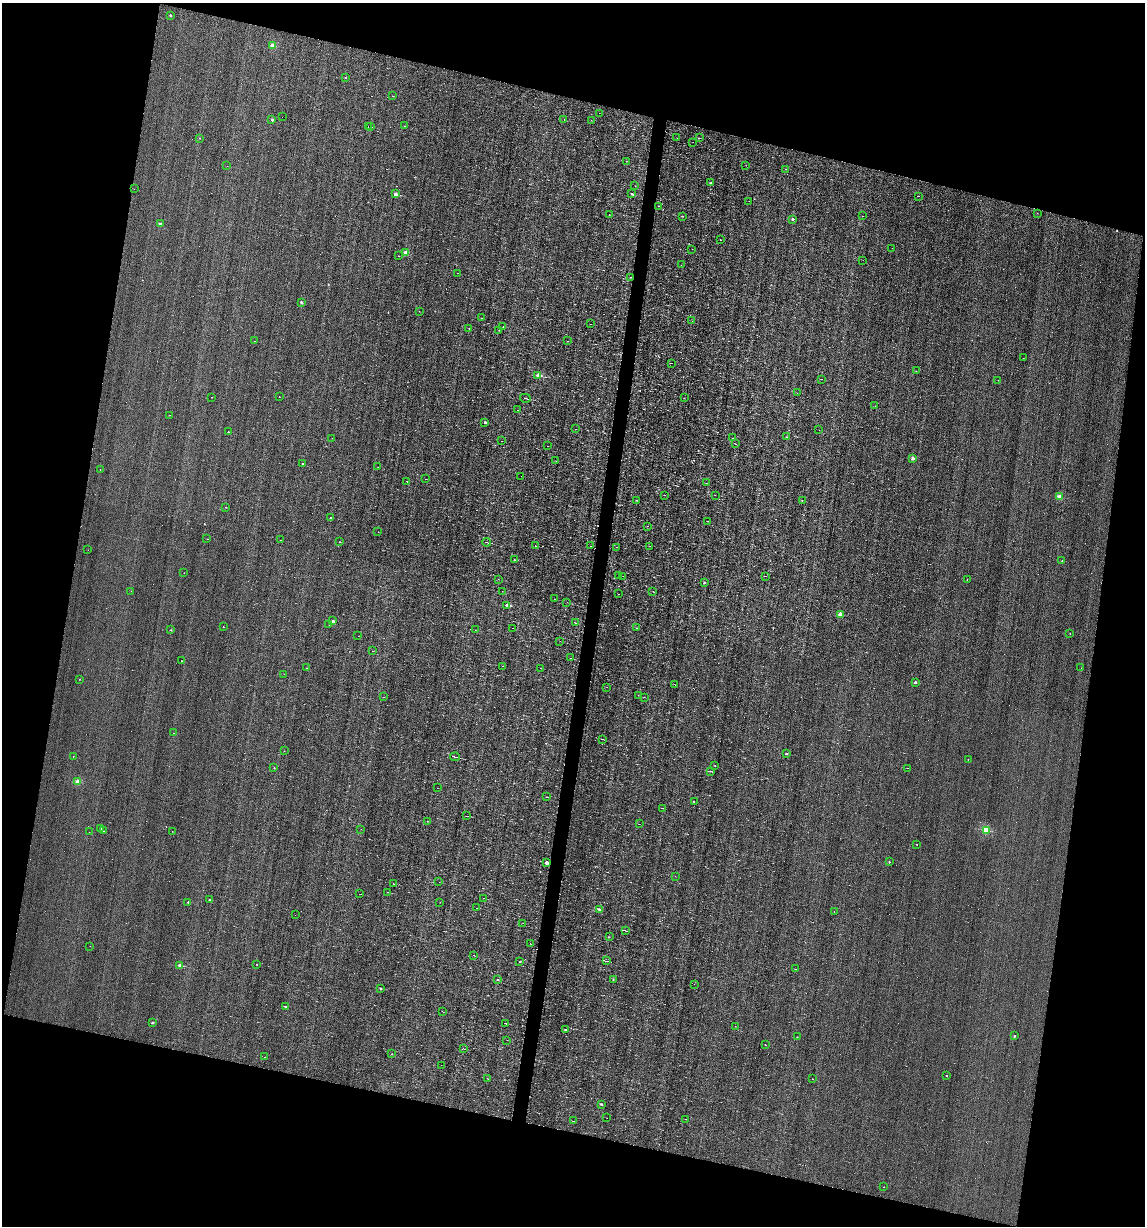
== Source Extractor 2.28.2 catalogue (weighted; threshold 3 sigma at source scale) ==
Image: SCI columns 116-4686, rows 1-4895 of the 4919 x 4895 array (HDU 1 of 3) = the unmasked area's bounding box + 8 px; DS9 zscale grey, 4 x 4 block average (1 PNG px = mean of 4 x 4 image px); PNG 1147 x 1228 px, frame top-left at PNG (2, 3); each listed source drawn as its Kron ellipse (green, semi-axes under 4 px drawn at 4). Shown black and unused: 27% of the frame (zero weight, under 5 of 9 exposures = <1% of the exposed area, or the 3 px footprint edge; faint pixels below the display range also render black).
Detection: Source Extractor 2.28.2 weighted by HDU 2 'WHT'. Background 0.0012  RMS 0.038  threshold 0.157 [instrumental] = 3 sigma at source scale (4.09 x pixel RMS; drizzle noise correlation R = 1.36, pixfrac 0.8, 0.05/0.05 arcsec/px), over >= 5 px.
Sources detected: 314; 13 too faint to see at this stretch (4 x 4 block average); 73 cosmic-ray / hot-pixel residue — neither listed nor drawn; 1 coinciding with a brighter row at this scale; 1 inside a brighter listed object's ellipse — not listed separately; the other 226 listed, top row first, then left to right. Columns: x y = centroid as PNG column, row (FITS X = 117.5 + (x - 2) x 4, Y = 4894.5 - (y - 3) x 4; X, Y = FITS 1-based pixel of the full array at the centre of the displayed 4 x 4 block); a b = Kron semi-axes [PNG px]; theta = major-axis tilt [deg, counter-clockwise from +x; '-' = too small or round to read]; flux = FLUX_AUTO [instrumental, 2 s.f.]
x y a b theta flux
170 15 2 2 - 56
272 45 2 2 - 460
345 77 2 2 - 12
393 96 2 2 - 7.5
599 113 2 2 - 2.8
282 117 2 2 - 5
272 119 2 2 - 140
564 120 2 2 - 4.8
591 120 2 2 - 3.2
368 126 2 2 - 12
405 126 2 2 - 13
371 127 3 2 - 8.6
200 138 2 2 - 8.7
677 138 2 2 - 2.8
699 138 2 2 - 15
693 142 2 2 - 3.2
626 161 2 2 - 9.4
746 165 2 2 - 2.6
227 166 2 2 - 7.4
785 169 2 2 - 9
711 183 2 2 - 51
635 186 2 2 - 1.9
134 189 2 2 - 4.9
395 194 2 2 - 270
632 194 2 2 - 52
918 196 2 2 - 3.5
749 201 2 2 - 2.7
659 206 2 2 - 2.7
1037 213 2 2 - 3.4
609 214 2 2 - 11
683 216 2 2 - 9
862 216 2 2 - 7.1
793 219 2 2 - 99
160 224 2 2 - 210
721 240 2 2 - 19
892 248 2 2 - 4.7
692 249 2 2 - 8.1
405 252 2 2 - 420
398 256 2 2 - 5.7
863 260 2 2 - 2.7
681 265 2 2 - 3.4
458 273 2 2 - 3.2
630 277 2 2 - 4.4
301 302 2 2 - 80
419 311 2 2 - 3.6
482 318 2 2 - 8.8
692 321 2 2 - 6.9
590 324 2 2 - 3.4
503 327 2 2 - 31
469 328 2 2 - 23
499 330 2 2 - 8.2
254 341 2 2 - 3.5
567 341 2 2 - 3.5
1023 358 2 2 - 4.1
671 363 2 2 - 5
916 371 2 2 - 4.4
538 376 2 2 - 580
822 379 2 2 - 3.1
998 380 2 2 - 2.8
797 393 2 2 - 3
211 397 2 2 - 9.2
279 397 2 2 - 16
525 398 5 2 - 25
684 398 2 2 - 4.4
875 406 2 2 - 2.8
517 410 2 2 - 3
170 415 2 2 - 4.4
485 422 2 2 - 93
575 429 2 2 - 2.9
819 430 2 2 - 3.7
228 432 2 2 - 25
787 437 2 2 - 16
332 438 2 2 - 11
733 438 2 2 - 3.9
501 441 2 2 - 2.7
735 444 3 2 - 7.5
548 446 2 2 - 3.5
913 458 2 2 - 210
556 461 2 2 - 3.3
303 464 2 2 - 18
378 467 2 2 - 4.4
100 469 2 2 - 6.4
521 476 2 2 - 3.6
426 479 2 2 - 4.4
407 481 2 2 - 6.5
706 483 2 2 - 5.7
665 495 3 2 - 6.8
715 495 2 2 - 4.7
1060 497 2 2 - 490
637 500 2 2 - 2.7
802 500 2 2 - 9.3
226 507 2 2 - 9.9
330 518 2 2 - 39
708 521 2 2 - 9.9
648 526 2 2 - 4.5
378 532 2 2 - 2.6
207 539 2 2 - 8.9
280 540 2 2 - 12
339 542 2 2 - 13
486 542 4 2 - 18
536 546 3 2 - 7.9
590 546 2 2 - 2.4
650 546 2 2 - 3.2
617 547 2 2 - 15
88 550 2 2 - 3.7
514 560 2 2 - 25
1062 561 2 2 - 15
184 573 2 2 - 4.7
618 576 2 2 - 2.7
623 576 2 2 - 4.2
766 576 2 2 - 7
498 579 2 2 - 4.1
967 579 2 2 - 4
704 582 2 2 - 47
131 591 2 2 - 2.9
502 591 2 2 - 3.1
653 591 2 2 - 3.9
618 594 2 2 - 3.3
554 599 2 2 - 2.9
567 602 2 2 - 2.7
507 605 2 2 - 300
841 614 2 2 - 490
333 621 2 2 - 190
575 623 3 2 - 8.7
329 625 2 2 - 6.1
223 627 2 2 - 11
512 628 2 2 - 5.1
637 628 2 2 - 7.1
171 630 2 2 - 18
475 630 2 2 - 2.4
1070 633 2 2 - 4.6
358 636 2 2 - 8.7
560 641 2 2 - 3.1
372 651 2 2 - 3
570 658 2 2 - 5.3
181 661 2 2 - 5.8
502 666 2 2 - 8.7
307 668 2 2 - 11
540 668 2 2 - 4.4
1081 668 2 2 - 3.2
284 674 2 2 - 2.8
79 679 2 2 - 18
915 682 2 2 - 120
675 685 2 2 - 3
607 687 2 2 - 3.7
638 695 2 2 - 9.3
384 697 2 2 - 11
644 697 2 2 - 4.4
173 733 2 2 - 2.7
602 739 4 2 - 13
284 751 2 2 - 12
786 754 2 2 - 63
73 756 2 2 - 5.9
455 757 5 2 - 23
968 759 2 2 - 8.7
715 766 2 2 - 9.3
274 768 2 2 - 16
908 768 2 2 - 3.8
711 771 4 2 - 14
78 782 2 2 - 550
437 788 2 2 - 3.3
546 797 2 2 - 6
694 802 2 2 - 19
663 808 2 2 - 6.9
467 816 4 2 - 12
427 821 2 2 - 13
639 824 2 2 - 3.8
101 829 2 2 - 11
361 829 2 2 - 2.1
986 830 2 2 - 1600
103 831 2 2 - 29
172 831 2 2 - 3.8
89 832 2 2 - 3.3
917 844 2 2 - 11
546 862 2 2 - 330
889 862 2 2 - 36
675 876 2 2 - 3.2
439 882 2 2 - 2.4
394 884 3 2 - 7.6
388 892 2 2 - 5.4
360 894 2 2 - 4.7
484 898 2 2 - 4.4
209 900 2 2 - 50
188 902 2 2 - 78
440 902 2 2 - 3
477 908 2 2 - 4.9
599 909 2 2 - 54
834 911 2 2 - 2.8
295 915 2 2 - 2.5
523 923 2 2 - 2.5
625 931 4 2 - 16
609 937 2 2 - 24
530 944 2 2 - 5.1
90 946 2 2 - 3.1
474 955 2 2 - 3.4
606 961 3 2 - 12
519 962 2 2 - 35
257 964 2 2 - 13
180 965 2 2 - 320
796 969 2 2 - 5
613 979 2 2 - 17
497 980 2 2 - 29
694 984 2 2 - 2.2
380 988 2 2 - 43
285 1006 2 2 - 46
442 1011 2 2 - 4.3
152 1022 2 2 - 72
506 1023 4 2 - 17
736 1026 2 2 - 3
566 1030 2 2 - 50
1014 1036 2 2 - 57
797 1037 2 2 - 8.3
507 1040 2 2 - 5.7
765 1045 2 2 - 4.9
463 1048 2 2 - 3.7
391 1054 2 2 - 5.9
264 1057 2 2 - 3.4
441 1065 2 2 - 2.2
947 1076 2 2 - 10
487 1078 2 2 - 4.1
812 1079 2 2 - 4.7
602 1104 2 2 - 58
607 1118 2 2 - 3.3
686 1119 2 2 - 3.6
574 1121 2 2 - 3.8
884 1187 2 2 - 9.3
Diffuse or blended objects may show on this block-average render without a row.